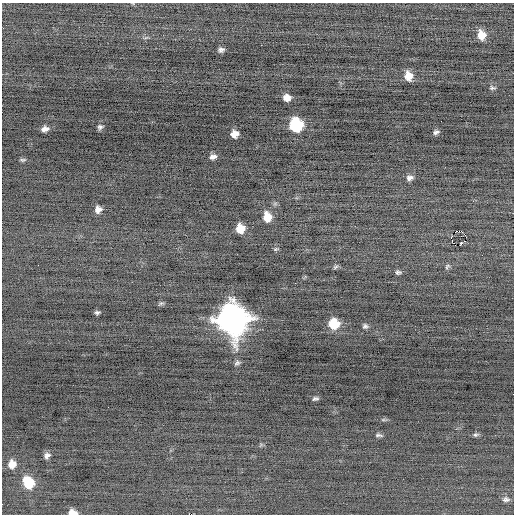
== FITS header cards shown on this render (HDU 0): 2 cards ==
NAXIS1  =                  512 / Axis length
NAXIS2  =                  512 / Axis length

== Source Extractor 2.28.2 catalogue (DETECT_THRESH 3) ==
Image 512 x 512 px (HDU 0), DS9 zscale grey, 1 PNG px = 1 image px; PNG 516 x 516 px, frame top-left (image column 1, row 512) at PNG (2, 3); no overlay
Background -0.104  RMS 0.72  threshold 2.15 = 3 sigma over >= 5 px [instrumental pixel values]
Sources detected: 45; all 45 listed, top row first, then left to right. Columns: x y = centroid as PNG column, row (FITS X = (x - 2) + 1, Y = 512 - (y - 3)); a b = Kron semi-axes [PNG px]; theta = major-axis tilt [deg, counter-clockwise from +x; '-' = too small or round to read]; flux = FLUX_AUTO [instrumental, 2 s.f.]
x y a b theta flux
481 35 9 7 -76 560
221 50 7 5 8 150
408 76 9 7 -77 560
492 88 7 5 -5 98
287 98 7 6 - 350
441 121 2 2 - 24
296 125 9 9 - 4300
100 127 7 6 - 120
45 129 8 5 13 240
436 132 6 4 22 130
234 134 7 6 - 370
213 157 8 5 19 200
23 160 8 4 4 84
410 178 8 6 15 210
98 209 8 7 - 260
267 217 9 8 - 740
240 228 8 7 - 800
462 232 4 4 - 44
465 235 2 2 - 13000
451 237 3 2 - 45
452 241 3 2 - 34
465 241 3 2 - 35
461 244 3 3 - 180
276 249 7 5 21 78
38 265 2 2 - 92
447 266 9 5 51 98
335 267 8 4 28 81
398 272 7 5 0 110
295 283 2 2 - 29
161 303 8 4 13 87
97 312 6 4 11 98
232 319 13 12 - 67000
334 324 9 8 - 1500
365 326 6 6 - 120
237 363 8 6 28 110
513 394 2 2 - 200
315 399 7 4 11 100
379 435 10 4 -3 110
476 435 7 5 10 100
47 455 7 6 - 180
12 464 8 7 - 470
29 483 10 8 -61 1700
506 499 9 6 -3 140
73 512 8 5 -14 430
189 514 2 2 - 2100
At the frame edge (FLAGS 8, measured only in part): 3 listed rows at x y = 513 394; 73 512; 189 514